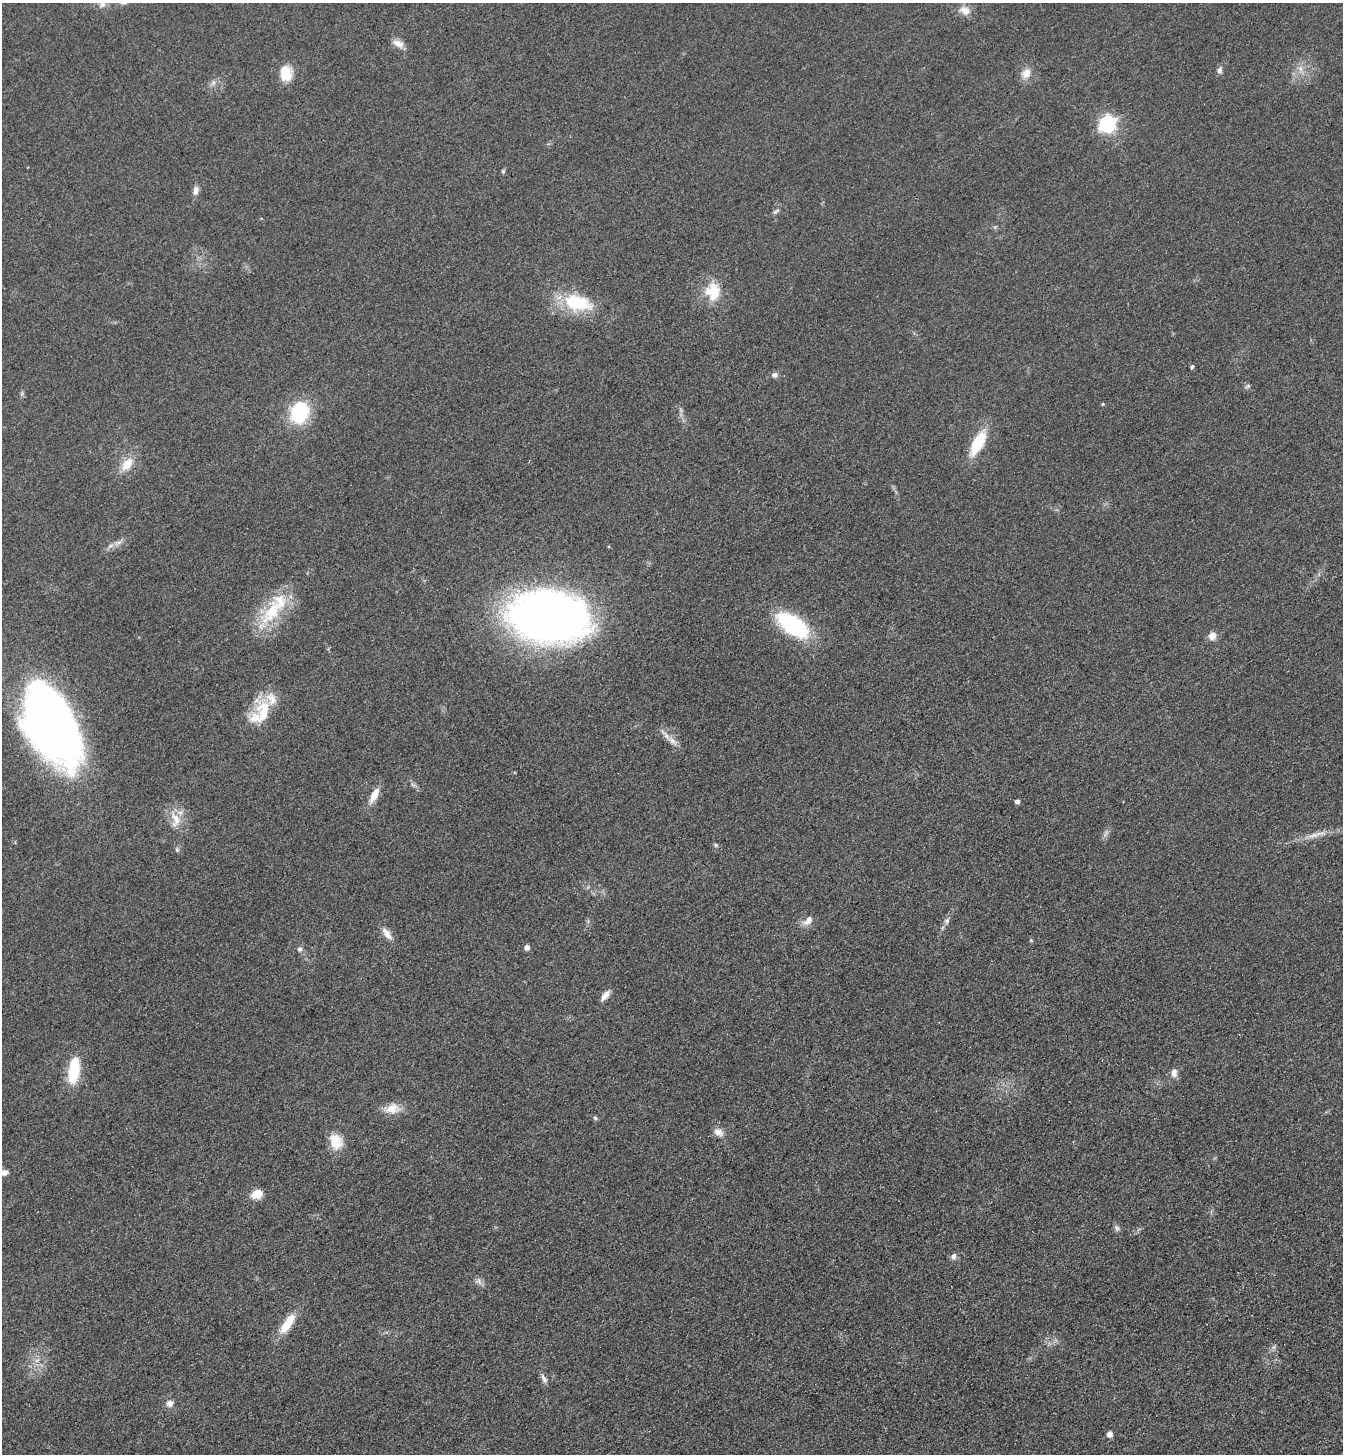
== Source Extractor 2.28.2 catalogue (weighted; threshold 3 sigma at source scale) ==
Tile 6 of 4 x 4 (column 2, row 2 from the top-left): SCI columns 1521-2861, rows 2935-4386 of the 5861 x 5869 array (HDU 1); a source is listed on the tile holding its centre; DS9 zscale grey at full resolution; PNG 1345 x 1456 px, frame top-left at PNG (2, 3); no overlay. Shown black and unused: <1% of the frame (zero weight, under 3 of 4 exposures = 3% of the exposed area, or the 3 px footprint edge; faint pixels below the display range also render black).
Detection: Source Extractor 2.28.2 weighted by HDU 2 'WHT'; one run over the whole footprint, this tile lists its part. Background 0.0774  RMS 0.0093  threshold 0.042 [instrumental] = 3 sigma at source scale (4.5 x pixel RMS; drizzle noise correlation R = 1.50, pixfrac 1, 0.05/0.05 arcsec/px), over >= 5 px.
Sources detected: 59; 1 inside a brighter object's white glare — not listed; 3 inside a brighter listed object's ellipse — not listed separately; the other 55 listed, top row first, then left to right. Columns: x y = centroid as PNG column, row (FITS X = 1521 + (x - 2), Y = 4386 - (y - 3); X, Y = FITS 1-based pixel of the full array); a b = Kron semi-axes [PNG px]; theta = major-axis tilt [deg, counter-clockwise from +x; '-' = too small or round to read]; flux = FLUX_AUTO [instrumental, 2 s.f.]
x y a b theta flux
102 4 39 12 -73 13
965 10 15 11 -34 8.3
398 43 15 9 -26 6.7
1219 70 8 6 82 3.4
286 73 17 12 -77 22
1026 73 14 11 50 9.1
213 83 7 5 77 2.7
1107 124 7 7 - 300
503 171 6 5 - 1.4
196 191 12 6 84 4.6
776 211 10 4 31 2.2
713 291 22 18 -89 27
577 303 38 20 -13 51
1192 367 4 4 - 1.9
775 375 7 7 - 3.1
1248 386 8 4 32 1.7
1103 404 4 4 - 1
299 413 13 11 70 94
978 443 23 9 61 43
127 464 20 12 48 15
272 611 45 21 57 49
549 616 70 44 -6 720
793 625 32 15 -37 110
1212 636 9 9 - 7
263 711 33 18 84 33
50 726 75 40 -65 640
672 741 17 7 -40 7.5
374 795 19 8 62 12
1017 801 4 4 - 3.7
175 819 23 14 -80 16
1313 835 33 6 15 11
716 845 6 4 -28 1.6
808 920 15 9 48 6.9
947 920 7 6 - 2.6
387 933 17 7 -53 8
1031 940 5 4 - 1.1
527 947 5 5 - 4.5
300 949 7 7 - 2.6
605 995 15 7 49 5.9
73 1070 29 15 80 34
1174 1073 11 8 86 5.4
392 1109 23 13 8 13
595 1118 5 5 - 1.6
718 1132 14 9 -21 6.3
336 1141 14 11 -71 24
3 1172 11 7 10 5.1
257 1194 12 9 25 13
1117 1228 8 7 - 2.8
954 1256 9 6 77 3.3
479 1281 11 5 -67 3.2
287 1324 27 10 56 22
37 1360 7 4 18 2.3
544 1379 14 5 -59 3.5
170 1403 10 9 - 5.1
1110 1434 7 6 - 4.2
Isophote crosses this tile's border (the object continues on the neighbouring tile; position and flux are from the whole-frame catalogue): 2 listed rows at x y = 102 4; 3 1172